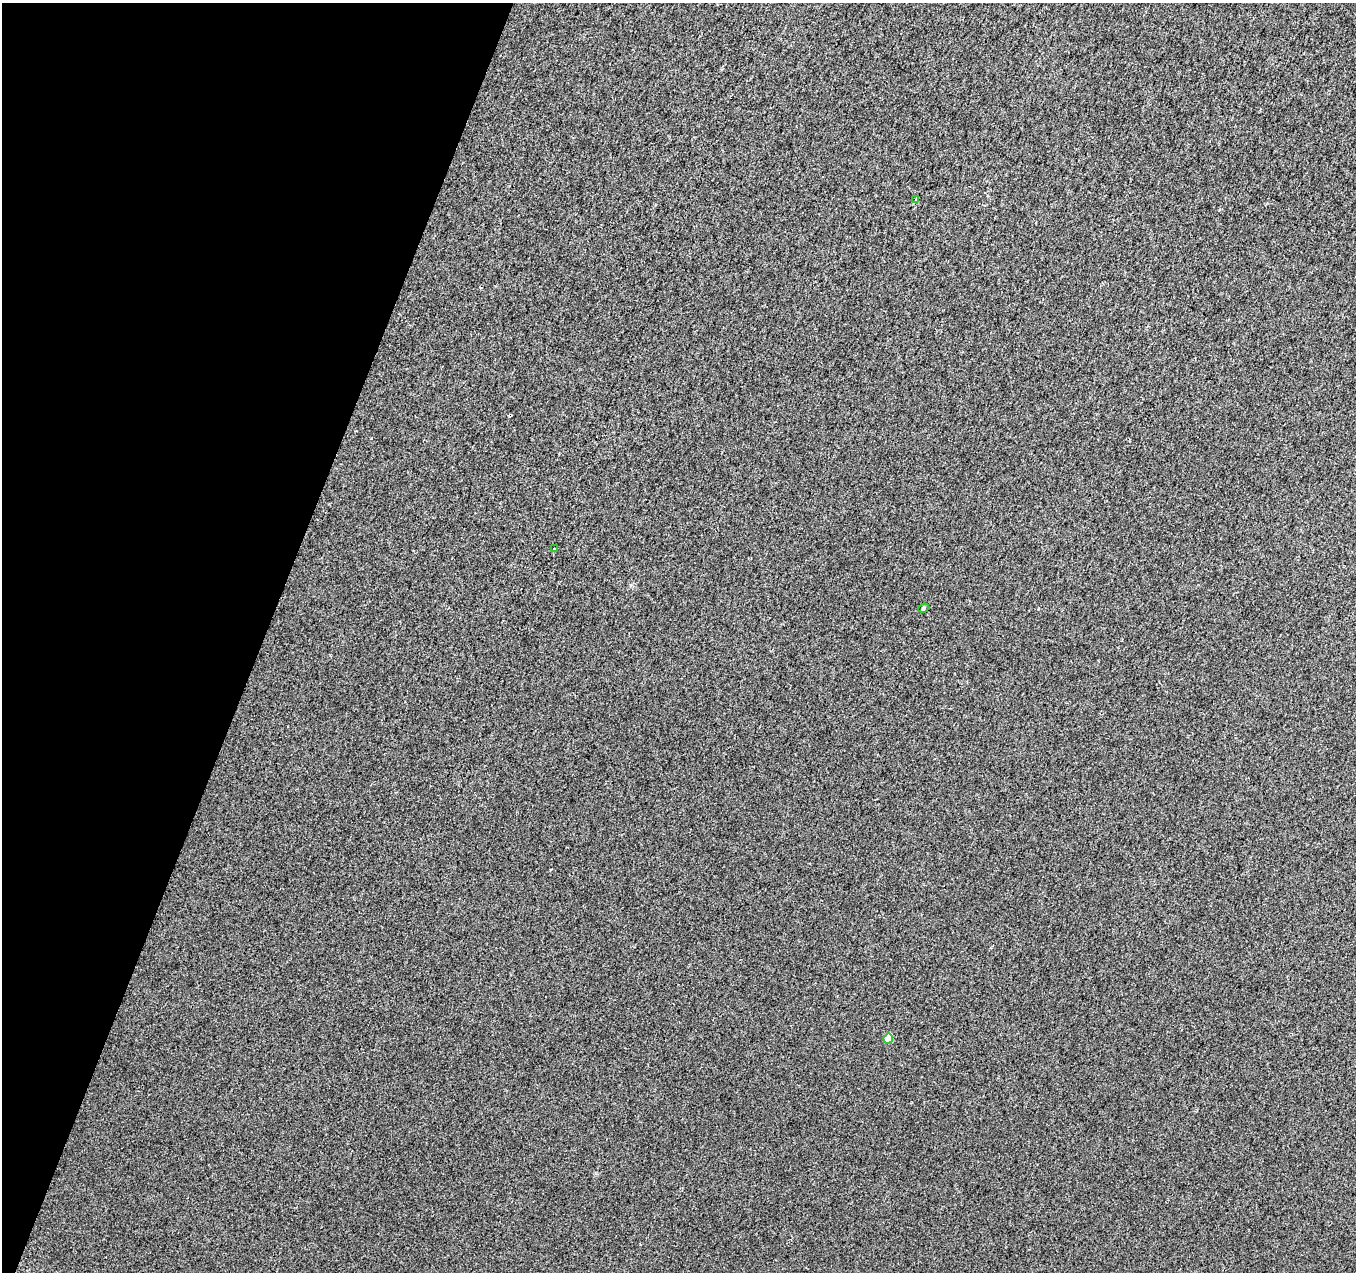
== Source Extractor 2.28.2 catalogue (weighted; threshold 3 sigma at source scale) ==
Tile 9 of 4 x 4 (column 1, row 3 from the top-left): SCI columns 11-1364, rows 1485-2754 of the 5441 x 5596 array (HDU 1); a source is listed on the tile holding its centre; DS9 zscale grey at full resolution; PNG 1358 x 1274 px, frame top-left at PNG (2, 3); each listed source drawn as its Kron ellipse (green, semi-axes under 4 px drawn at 4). Shown black and unused: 19% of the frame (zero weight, under 2 of 3 exposures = <1% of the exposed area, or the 3 px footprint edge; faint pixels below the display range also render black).
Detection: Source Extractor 2.28.2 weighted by HDU 2 'WHT'; one run over the whole footprint, this tile lists its part. Background 0.0146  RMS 0.01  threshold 0.0459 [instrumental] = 3 sigma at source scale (4.5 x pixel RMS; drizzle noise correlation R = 1.50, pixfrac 1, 0.0396/0.0396 arcsec/px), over >= 5 px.
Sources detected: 4; all 4 listed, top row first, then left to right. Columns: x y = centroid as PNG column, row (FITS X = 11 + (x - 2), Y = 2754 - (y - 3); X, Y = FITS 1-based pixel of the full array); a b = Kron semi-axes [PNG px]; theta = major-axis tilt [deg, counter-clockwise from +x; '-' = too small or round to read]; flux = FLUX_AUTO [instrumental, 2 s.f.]
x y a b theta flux
916 199 4 2 - 0.8
554 549 3 3 - 1.9
923 608 5 4 - 1.5
888 1039 5 4 - 15